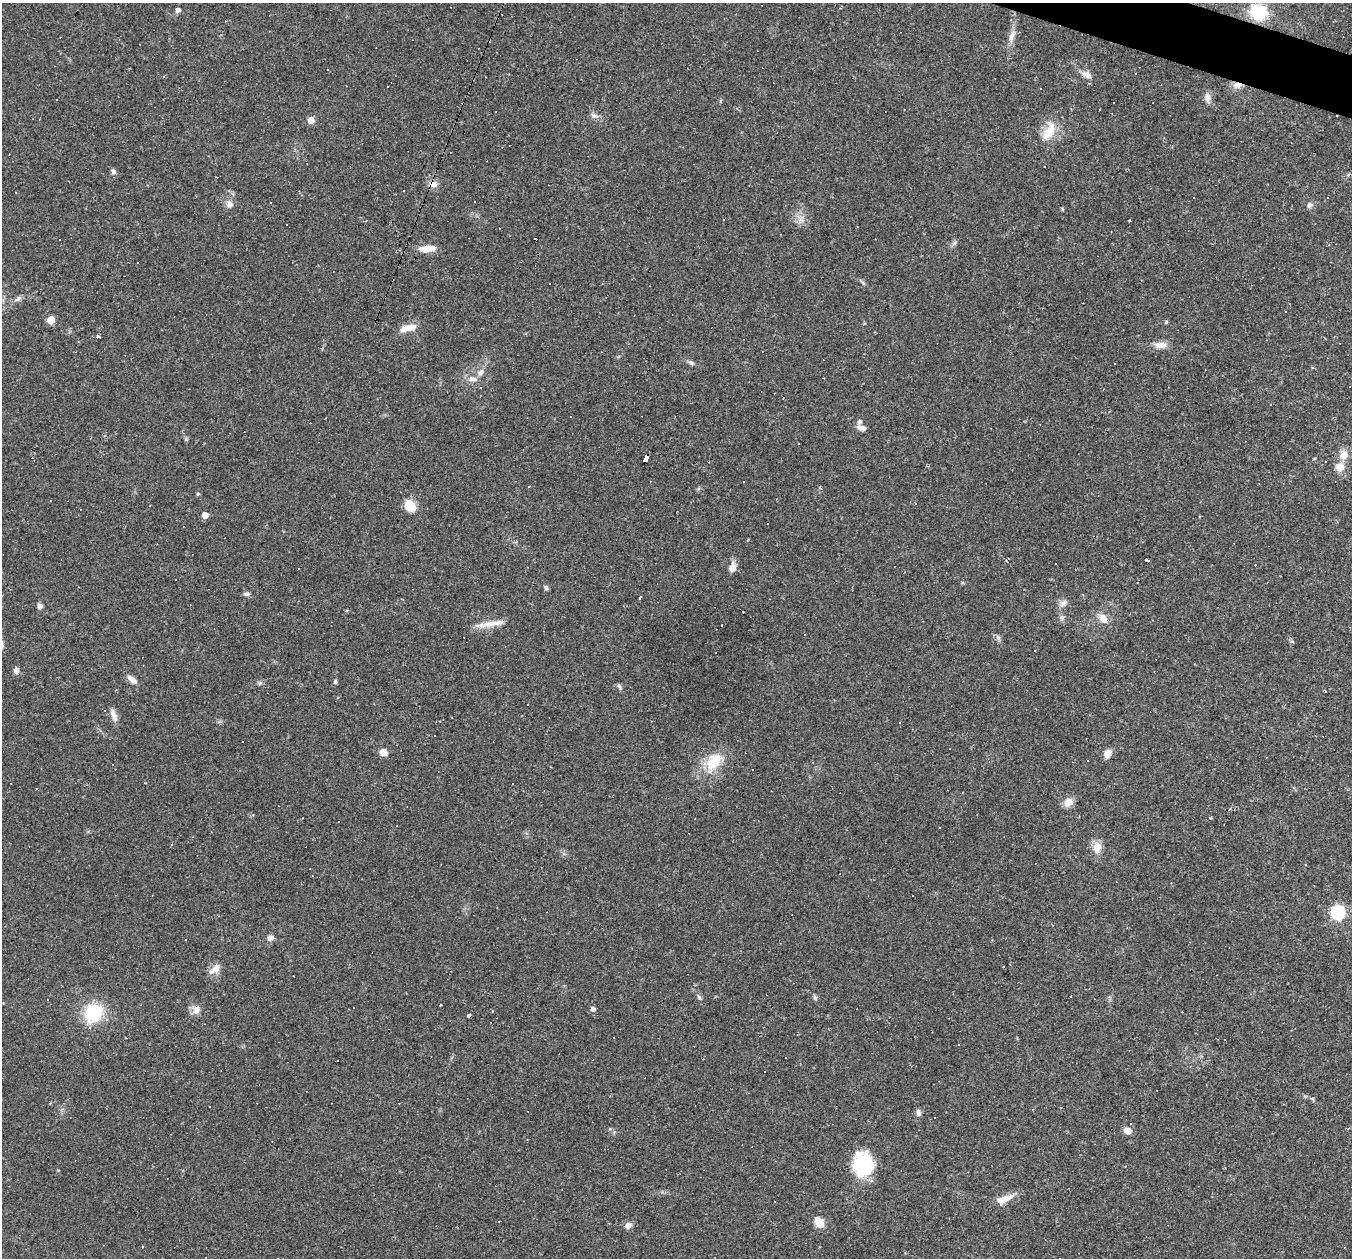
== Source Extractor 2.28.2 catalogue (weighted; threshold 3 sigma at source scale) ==
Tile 10 of 4 x 4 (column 2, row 3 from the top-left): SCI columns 1351-2700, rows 1518-2773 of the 5399 x 5416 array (HDU 1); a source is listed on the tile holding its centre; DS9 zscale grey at full resolution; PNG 1354 x 1260 px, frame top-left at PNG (2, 3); no overlay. Shown black and unused: <1% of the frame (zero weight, under 2 of 3 exposures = <1% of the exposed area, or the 3 px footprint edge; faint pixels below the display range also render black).
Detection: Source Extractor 2.28.2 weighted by HDU 2 'WHT'; one run over the whole footprint, this tile lists its part. Background 0.0351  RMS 0.0048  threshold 0.0214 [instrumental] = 3 sigma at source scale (4.5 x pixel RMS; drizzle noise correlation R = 1.50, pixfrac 1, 0.05/0.05 arcsec/px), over >= 5 px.
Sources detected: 156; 65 cosmic-ray / hot-pixel residue — not listed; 1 inside a brighter listed object's ellipse — not listed separately; the other 90 listed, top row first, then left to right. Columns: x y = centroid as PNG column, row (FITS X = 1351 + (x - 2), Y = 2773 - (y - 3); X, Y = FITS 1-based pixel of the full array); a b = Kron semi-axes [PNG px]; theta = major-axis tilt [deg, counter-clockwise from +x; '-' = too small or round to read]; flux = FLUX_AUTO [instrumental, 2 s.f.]
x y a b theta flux
178 10 5 5 - 2
1258 12 16 14 -16 22
1012 36 20 7 73 3.7
1088 75 12 8 -61 2.7
1237 85 13 8 2 3
1207 97 13 7 87 2.3
57 100 3 2 - 0.44
594 116 11 7 -26 1.9
311 120 5 5 - 6.9
1049 131 29 13 63 9.3
1044 166 3 2 - 0.37
113 172 7 6 - 1.2
434 184 10 8 69 2.7
16 192 3 2 - 0.36
230 204 9 9 - 2.4
1310 205 8 7 - 1.5
59 239 2 2 - 0.52
427 249 19 8 4 5.7
863 283 7 4 -45 0.84
18 299 10 6 39 1.6
51 320 5 5 - 11
1166 322 5 5 - 0.6
407 328 24 8 14 5.2
98 336 3 3 - 1.8
1160 345 17 8 -1 3.7
691 363 10 4 -18 1.1
1115 364 2 2 - 0.32
1313 368 4 3 - 0.48
481 372 10 6 51 2.4
472 379 12 8 -10 2.8
571 416 3 2 - 0.67
862 428 11 6 -15 2.4
186 439 5 5 - 0.65
1344 455 14 11 78 4.3
645 458 7 4 66 51
1340 467 12 11 - 4.7
529 486 3 3 - 6.6
198 494 5 3 - 0.5
410 505 12 9 -59 10
205 515 5 4 - 4.5
1200 516 3 2 - 0.39
1147 560 4 2 - 1.6
732 567 12 8 79 3.5
546 588 6 5 - 0.97
246 594 8 5 7 1.2
640 598 3 2 - 0.85
402 599 4 2 - 0.42
1063 603 12 8 39 2.4
40 606 6 5 - 1.8
1103 618 16 10 -52 4.2
490 624 39 6 9 5.8
722 625 3 2 - 0.49
998 638 7 5 -45 1.1
1292 641 6 4 -19 0.6
1035 651 3 2 - 0.4
16 670 8 7 - 1.8
132 679 13 6 -37 3.1
335 682 6 5 - 0.79
260 683 6 5 - 0.84
619 686 10 4 -65 0.97
114 715 18 7 -71 3
383 752 9 8 - 2.9
1107 754 10 7 57 3.6
714 762 32 17 56 14
752 769 2 2 - 0.3
1068 802 13 10 32 3.7
338 822 2 2 - 0.42
940 827 2 2 - 0.37
172 844 4 3 - 0.45
1097 848 15 11 77 4.8
312 876 3 2 - 0.25
1338 912 6 6 - 88
270 938 7 6 - 2.2
216 968 15 10 65 4.2
293 976 2 2 - 0.29
699 997 8 5 -54 1
440 1005 3 2 - 0.64
593 1009 5 5 - 1.6
196 1010 13 10 64 3.2
94 1012 19 17 46 23
469 1015 4 3 - 6
958 1045 3 3 - 7.2
765 1071 2 2 - 0.4
918 1113 9 6 -78 1.6
1128 1131 9 7 -22 2.9
863 1165 25 19 -86 29
1003 1199 23 8 23 6.6
819 1222 12 7 -61 6.8
628 1225 8 7 - 2.4
142 1247 3 3 - 0.51
Overlapping masked pixels (flux is a lower limit): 2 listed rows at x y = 1237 85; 645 458